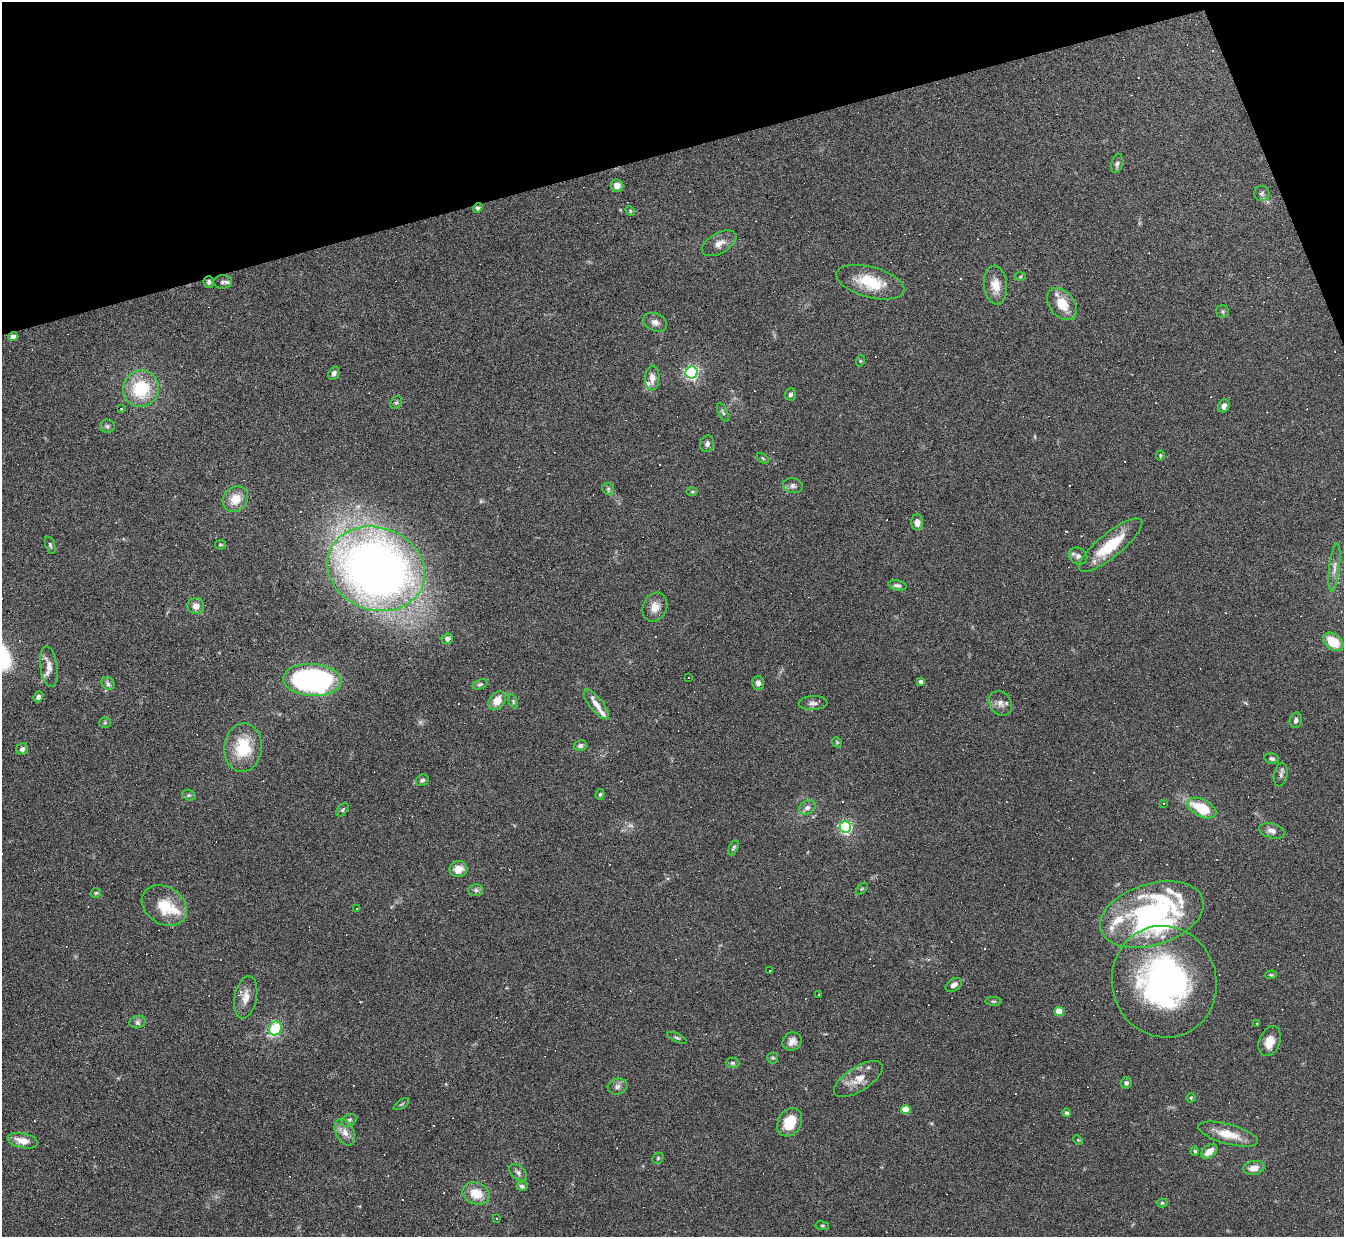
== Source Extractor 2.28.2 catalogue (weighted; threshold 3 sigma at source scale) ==
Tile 3 of 4 x 4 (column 3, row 1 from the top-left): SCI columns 2687-4028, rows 3852-5086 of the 5371 x 5357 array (HDU 1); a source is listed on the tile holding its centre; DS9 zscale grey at full resolution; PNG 1346 x 1239 px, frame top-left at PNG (2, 2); each listed source drawn as its Kron ellipse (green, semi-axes under 4 px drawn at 4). Shown black and unused: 14% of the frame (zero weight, under 4 of 8 exposures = <1% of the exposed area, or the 3 px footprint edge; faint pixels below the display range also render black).
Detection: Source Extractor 2.28.2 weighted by HDU 2 'WHT'; one run over the whole footprint, this tile lists its part. Background 0.0744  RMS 0.0043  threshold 0.0175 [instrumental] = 3 sigma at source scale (4.09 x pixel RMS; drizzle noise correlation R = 1.36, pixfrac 0.8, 0.05/0.05 arcsec/px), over >= 5 px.
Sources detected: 219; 2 too faint to see at this stretch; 1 inside a brighter object's white glare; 82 cosmic-ray / hot-pixel residue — neither listed nor drawn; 12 inside a brighter listed object's ellipse — not listed separately; the other 122 listed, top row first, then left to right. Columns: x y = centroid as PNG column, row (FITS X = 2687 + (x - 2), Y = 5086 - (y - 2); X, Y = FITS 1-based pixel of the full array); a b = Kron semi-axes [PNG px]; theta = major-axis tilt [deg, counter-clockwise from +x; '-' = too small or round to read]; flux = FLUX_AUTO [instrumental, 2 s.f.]
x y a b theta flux
1117 164 9 6 74 1.1
617 185 6 6 - 2.7
1262 193 7 7 - 1.1
478 208 5 4 - 0.78
630 211 5 4 - 0.43
719 243 19 10 29 3.5
1020 276 5 3 - 0.43
209 282 6 5 - 0.9
223 282 9 6 1 1.3
870 282 35 15 -15 14
995 285 19 11 -83 5.6
1062 304 18 12 -51 7.6
1223 312 6 6 - 0.75
655 322 12 8 -25 2.3
13 336 4 4 - 3.1
860 361 6 3 72 0.36
692 372 6 6 - 91
334 373 7 5 68 1.4
652 378 12 7 89 3.3
141 389 18 17 - 20
791 394 6 5 - 0.96
396 402 7 5 51 0.65
1224 406 7 5 61 1.6
121 409 3 3 - 0.5
723 412 10 4 -65 0.82
107 426 7 6 - 0.99
707 444 8 7 - 1.2
1160 455 5 4 - 0.51
762 458 6 4 -32 0.47
793 486 10 7 -15 1.3
608 489 6 5 - 0.82
692 492 6 4 0 0.45
235 499 13 11 44 6.9
917 522 8 6 89 2.5
50 545 9 4 -71 0.76
220 545 5 4 - 0.55
1111 545 39 12 39 16
1078 556 9 8 - 1.6
1334 567 24 5 83 2.6
376 569 50 41 -21 370
897 585 9 5 -9 1.1
196 606 8 8 - 2.7
655 607 15 12 67 4
447 639 6 5 - 1.5
1333 642 11 7 -38 9.4
49 667 20 8 -83 3.5
689 677 3 2 - 0.64
312 680 29 16 -4 91
921 682 4 4 - 1.5
108 683 7 5 -42 1.1
758 683 7 6 - 1.7
480 684 7 4 21 0.76
38 697 5 4 - 1.2
497 701 10 7 51 5.2
513 701 7 4 -64 0.57
813 703 14 7 2 1.6
1000 703 13 10 -54 2.5
596 704 18 6 -51 3.9
1296 720 8 6 78 1.3
105 723 5 5 - 0.54
837 742 5 4 - 0.48
580 746 6 5 - 1.4
243 747 24 18 84 17
22 749 6 5 - 1.3
1272 759 7 5 -14 0.92
1281 775 12 6 78 1.3
422 780 6 5 - 0.82
600 794 5 4 - 0.56
189 795 7 5 -19 0.73
1164 804 4 3 - 0.34
807 807 9 6 28 1.7
1202 808 15 8 -26 15
342 810 7 5 49 0.68
845 827 6 5 - 70
1272 831 13 7 -15 2.2
734 848 8 4 65 0.69
458 869 9 8 - 4.6
862 889 7 3 45 0.36
476 890 7 6 - 1
96 893 5 5 - 0.51
164 905 24 18 -33 12
356 908 3 2 - 0.55
1152 915 53 31 17 67
770 970 3 3 - 2.1
1271 975 6 4 6 0.47
1164 982 56 52 -74 110
954 985 9 6 35 1.8
818 995 3 2 - 0.59
246 997 21 11 79 4.6
993 1001 8 4 -1 0.56
1059 1012 5 4 - 8.7
137 1022 8 6 17 1.1
1257 1023 3 3 - 4.7
275 1028 7 6 - 27
677 1038 10 4 -25 0.77
1270 1041 15 10 67 4.4
792 1042 10 9 - 2.3
773 1058 5 5 - 0.55
732 1063 7 5 -1 0.7
858 1079 28 12 33 6.1
1126 1083 5 5 - 1.1
618 1087 10 8 15 1.5
1191 1098 5 5 - 0.4
402 1104 9 3 33 0.56
906 1109 5 4 - 9.5
1067 1113 4 4 - 1.2
349 1120 8 6 29 1.1
790 1122 15 11 61 9.5
345 1132 14 9 -64 3.2
1228 1134 31 10 -15 8.4
1078 1140 5 3 - 0.33
23 1141 15 7 -12 4.4
1195 1151 5 4 - 0.57
1209 1151 9 6 38 4
658 1158 6 5 - 0.57
1254 1168 11 7 11 3.2
518 1172 10 6 -41 1.3
522 1186 5 4 - 0.97
476 1193 14 11 -21 7.8
1162 1203 5 4 - 0.54
497 1219 3 3 - 0.37
822 1226 7 3 -8 0.47
Overlapping masked pixels (flux is a lower limit): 3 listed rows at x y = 478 208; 209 282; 13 336